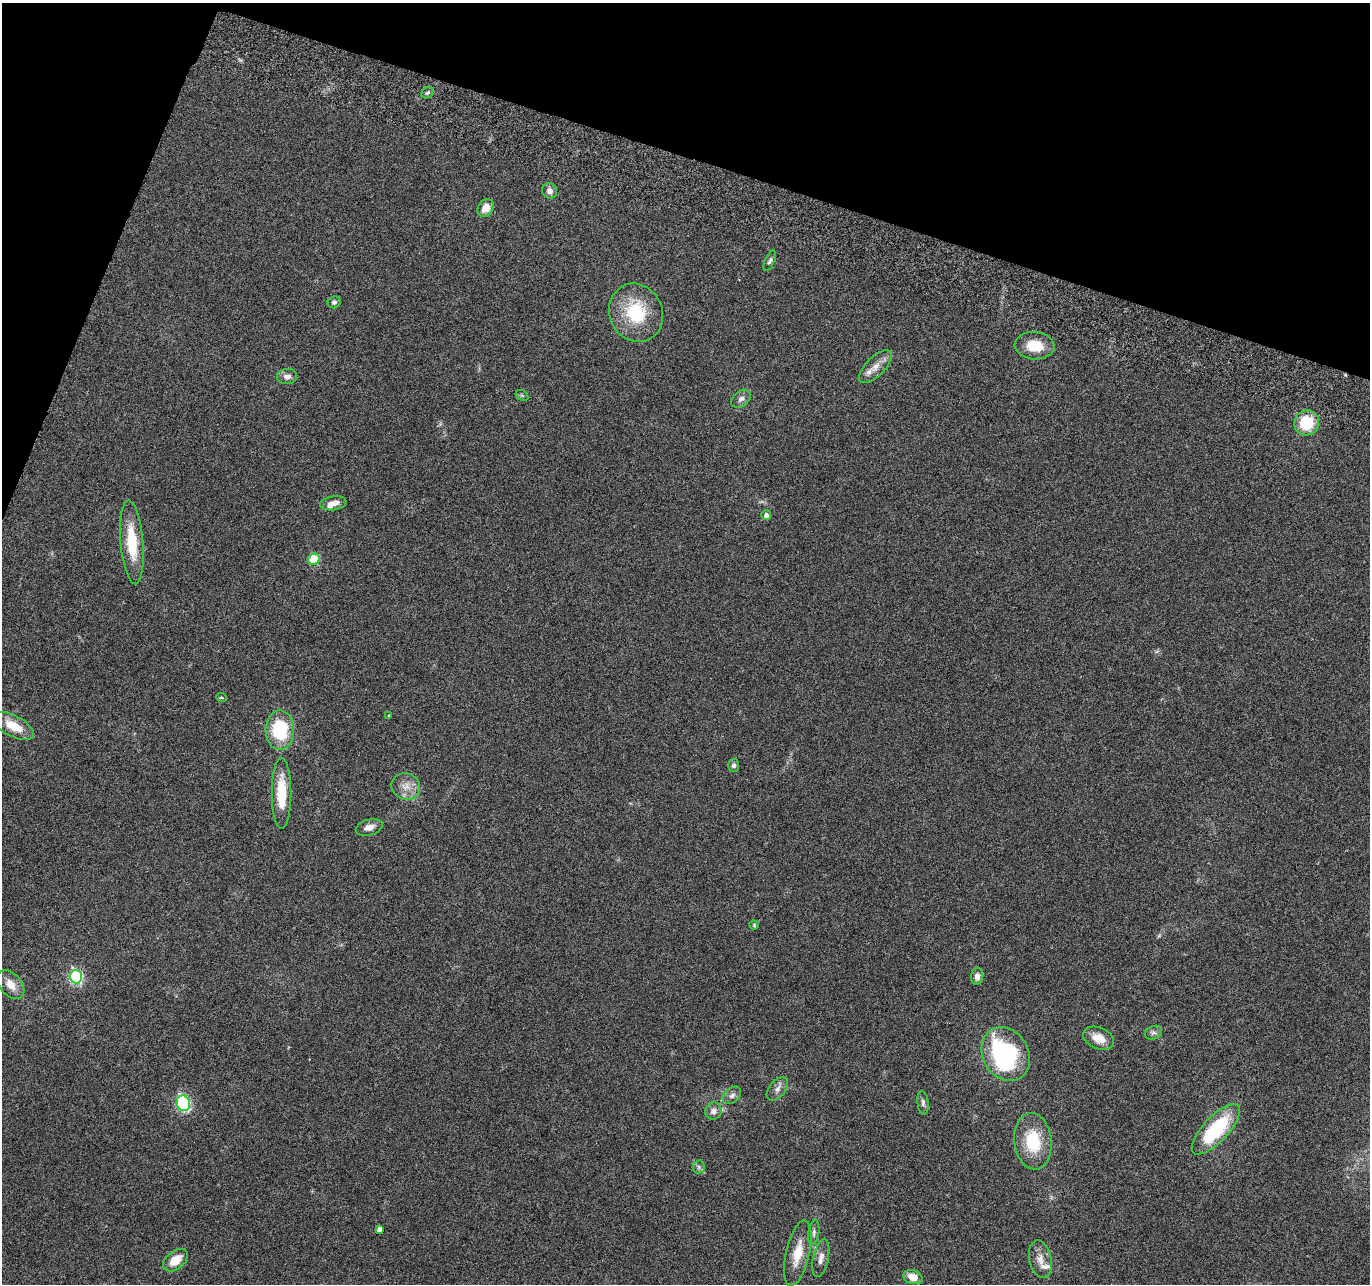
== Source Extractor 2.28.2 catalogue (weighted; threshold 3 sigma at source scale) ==
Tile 2 of 4 x 4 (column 2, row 1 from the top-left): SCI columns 1391-2758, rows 4116-5397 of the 5525 x 5730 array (HDU 1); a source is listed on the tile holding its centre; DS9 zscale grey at full resolution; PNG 1372 x 1286 px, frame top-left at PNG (2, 3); each listed source drawn as its Kron ellipse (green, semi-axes under 4 px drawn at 4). Shown black and unused: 16% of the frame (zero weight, under 3 of 6 exposures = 3% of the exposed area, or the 3 px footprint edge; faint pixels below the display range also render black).
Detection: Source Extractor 2.28.2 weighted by HDU 2 'WHT'; one run over the whole footprint, this tile lists its part. Background 0.0499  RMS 0.0043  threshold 0.0178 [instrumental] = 3 sigma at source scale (4.09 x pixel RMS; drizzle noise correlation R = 1.36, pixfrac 0.8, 0.0396/0.0396 arcsec/px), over >= 5 px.
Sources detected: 48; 2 inside a brighter listed object's ellipse — not listed separately; the other 46 listed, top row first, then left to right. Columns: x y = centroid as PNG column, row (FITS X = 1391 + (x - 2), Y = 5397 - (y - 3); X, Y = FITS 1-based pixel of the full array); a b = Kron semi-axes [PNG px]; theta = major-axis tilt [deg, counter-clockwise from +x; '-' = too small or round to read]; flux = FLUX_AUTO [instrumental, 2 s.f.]
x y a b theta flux
427 93 6 5 - 0.79
550 191 8 7 - 2
485 208 9 7 57 4.8
770 261 11 4 65 0.99
334 302 6 6 - 0.87
636 313 30 26 -64 22
1035 346 20 13 -5 9.5
875 367 21 9 45 4.4
287 376 10 7 5 2.1
522 395 7 5 -31 0.53
741 399 11 7 39 1.8
1307 423 13 12 - 15
333 503 13 7 8 2.9
766 515 5 5 - 1.5
132 542 42 11 -85 16
314 559 6 5 - 22
222 698 5 3 - 0.42
389 716 4 3 - 0.38
13 726 23 10 -28 8.1
280 730 20 14 -89 23
734 765 6 5 - 1.1
406 786 14 13 - 4.5
282 793 35 10 90 14
369 827 13 8 16 2.8
754 925 5 4 - 0.5
977 976 8 6 84 1.9
76 977 6 6 - 57
11 984 17 10 -48 5.1
1153 1033 9 6 23 1.2
1098 1038 16 10 -21 6.1
1006 1054 28 23 -60 55
777 1089 13 8 49 2.2
732 1095 10 7 41 1.6
183 1103 8 6 -72 42
923 1103 12 5 -83 1.3
713 1111 8 8 - 2.4
1216 1129 32 12 46 31
1033 1141 28 18 -83 17
699 1167 6 6 - 1
379 1229 4 4 - 1.5
814 1232 12 5 81 1.4
798 1253 33 11 77 9
821 1258 19 7 78 2.9
1040 1259 19 11 -78 4.1
175 1260 14 9 38 6.2
913 1277 10 7 -18 4.5